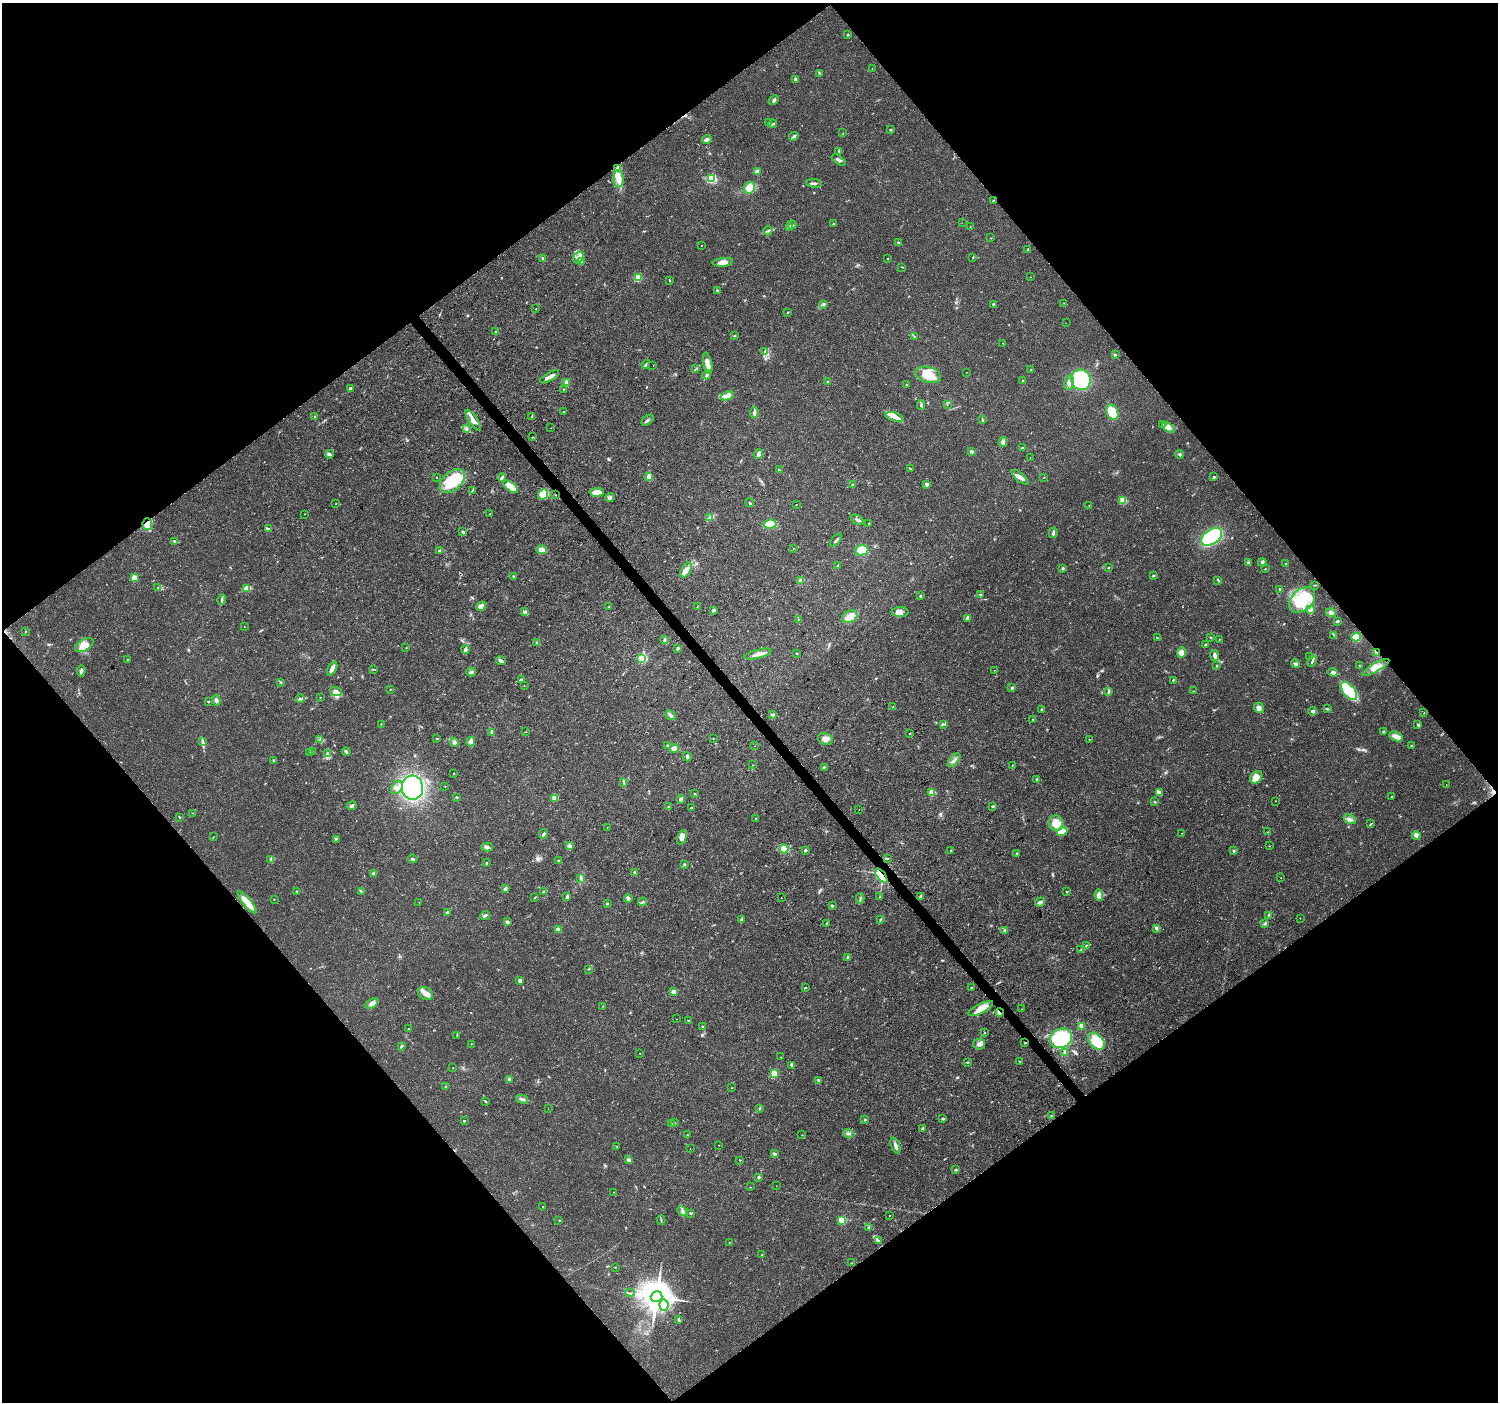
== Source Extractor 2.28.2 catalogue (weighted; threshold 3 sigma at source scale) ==
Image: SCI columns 9-5992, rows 204-5802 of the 5995 x 5943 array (HDU 1 of 3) = the unmasked area's bounding box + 8 px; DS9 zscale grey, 4 x 4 block average (1 PNG px = mean of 4 x 4 image px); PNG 1500 x 1404 px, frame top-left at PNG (2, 3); each listed source drawn as its Kron ellipse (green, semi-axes under 4 px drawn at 4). Shown black and unused: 50% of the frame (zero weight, under 3 of 4 exposures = <1% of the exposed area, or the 3 px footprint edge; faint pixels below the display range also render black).
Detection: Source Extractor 2.28.2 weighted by HDU 2 'WHT'. Background 0.0244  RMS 0.0022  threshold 0.00978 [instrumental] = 3 sigma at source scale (4.5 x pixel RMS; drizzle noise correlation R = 1.50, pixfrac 1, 0.0396/0.0396 arcsec/px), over >= 5 px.
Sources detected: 456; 1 too faint to see at this stretch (4 x 4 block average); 4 cosmic-ray / hot-pixel residue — neither listed nor drawn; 8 coinciding with a brighter row at this scale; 20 inside a brighter listed object's ellipse — not listed separately; the other 423 listed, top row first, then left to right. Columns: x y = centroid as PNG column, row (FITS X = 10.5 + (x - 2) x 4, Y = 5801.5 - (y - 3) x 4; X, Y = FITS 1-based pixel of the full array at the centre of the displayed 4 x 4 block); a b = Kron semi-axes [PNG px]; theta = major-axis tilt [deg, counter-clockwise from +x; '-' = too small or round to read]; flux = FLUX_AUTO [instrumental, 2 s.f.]
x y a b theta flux
848 34 2 2 - 2.5
872 69 2 2 - 0.32
820 73 3 2 - 1.6
796 79 4 2 - 3.2
774 100 6 2 43 2
769 123 2 2 - 0.44
773 124 4 2 - 1.5
891 130 3 2 - 1.4
843 133 2 2 - 0.41
794 136 4 3 - 2.5
707 139 5 3 - 3
839 151 3 2 - 1.1
839 160 8 3 -34 3.4
617 168 3 2 - 1.5
757 171 2 2 - 14
619 179 9 5 -87 13
711 179 3 3 - 44
814 183 8 2 -3 2.7
750 188 6 5 - 18
994 200 2 2 - 0.62
833 223 2 2 - 1.8
962 223 2 2 - 0.19
791 225 5 3 - 2.9
970 227 2 2 - 0.33
789 228 3 2 - 1.6
768 231 5 2 - 1.9
991 238 2 2 - 0.39
899 243 3 2 - 1.4
701 245 2 2 - 0.37
1027 249 2 2 - 1.6
578 257 6 4 49 6.8
887 258 2 2 - 0.68
973 258 2 2 - 0.38
543 259 3 2 - 4.5
581 261 3 2 - 1.4
723 262 10 4 7 9.2
902 267 2 2 - 0.77
1030 277 2 2 - 0.33
638 278 3 3 - 21
669 280 3 2 - 0.87
717 291 3 2 - 1.1
1064 303 2 2 - 0.47
824 304 4 3 - 2.1
993 304 3 2 - 1.2
536 309 2 2 - 0.43
787 313 3 2 - 0.69
1066 323 2 2 - 0.21
496 331 2 2 - 0.7
734 336 3 2 - 1
914 336 2 2 - 0.88
1003 343 2 2 - 0.36
765 351 2 2 - 0.99
1115 354 2 2 - 0.94
708 363 11 4 -78 14
646 364 4 2 - 1.8
653 366 2 2 - 0.34
695 369 3 2 - 0.81
1030 370 2 2 - 0.64
967 372 2 2 - 0.25
707 375 4 2 - 2.3
928 375 13 8 -14 27
549 377 11 2 30 6.7
1081 380 10 10 - 130
1023 381 3 2 - 1.4
567 382 2 2 - 28
828 382 2 2 - 3.2
1069 382 7 5 79 9
907 385 2 2 - 1.3
350 388 4 3 - 1.9
563 389 2 2 - 0.73
727 396 6 3 21 8.1
921 405 5 2 - 1.9
947 405 2 2 - 0.29
563 412 2 2 - 0.91
754 412 5 3 - 3.1
1112 412 8 5 -66 28
314 416 2 2 - 0.71
531 417 2 2 - 0.65
895 417 9 4 -18 8.1
473 420 12 3 -56 7.9
647 420 7 2 40 2.8
982 420 3 2 - 0.8
1162 424 2 2 - 0.47
551 428 2 2 - 0.37
1168 428 7 4 -34 5
466 429 4 3 - 2.5
532 437 2 2 - 0.67
1003 442 5 4 - 4.2
1022 448 2 2 - 0.91
971 451 4 3 - 2.2
329 454 4 3 - 3.7
758 454 5 3 - 3.6
1179 454 4 2 - 1.7
1030 457 2 2 - 0.28
911 469 2 2 - 0.57
779 470 3 2 - 1.2
436 477 2 2 - 0.48
502 477 4 2 - 3.7
649 477 3 3 - 14
1020 477 10 3 -38 5.9
1044 477 2 2 - 0.48
1214 477 2 2 - 3.9
452 481 15 9 42 53
852 484 2 2 - 0.88
927 484 2 2 - 12
511 487 9 4 -38 24
473 490 2 2 - 0.91
597 492 7 3 4 15
543 494 5 4 - 26
555 495 2 2 - 0.57
610 497 4 3 - 2.9
1123 501 2 2 - 18
336 503 2 2 - 0.46
750 503 4 2 - 2.3
796 504 2 2 - 0.46
1089 505 2 2 - 0.35
304 514 2 2 - 0.4
490 514 2 2 - 0.84
709 518 3 2 - 1.2
857 520 7 2 -30 3.4
869 523 2 2 - 1.8
147 524 6 4 77 17
770 524 7 4 6 17
268 529 3 2 - 1.6
463 532 3 2 - 1.4
1053 533 5 2 - 3.2
1212 537 12 7 34 130
836 540 8 2 50 2.2
175 541 3 2 - 1.1
794 548 2 2 - 0.34
542 550 5 3 - 9.6
862 550 6 5 - 26
440 551 3 2 - 3.3
1248 562 3 2 - 1.1
1262 562 4 3 - 2
1286 564 2 2 - 0.82
838 565 4 2 - 1
1109 567 2 2 - 0.8
1063 569 3 2 - 1.1
1265 569 2 2 - 0.55
686 570 8 4 60 7.6
513 576 2 2 - 0.84
1153 576 3 2 - 1.4
134 578 2 2 - 29
1218 580 4 2 - 1.4
801 581 2 2 - 21
1314 585 3 2 - 0.84
157 588 2 2 - 0.36
247 588 4 2 - 19
1280 589 3 2 - 1.8
980 595 2 2 - 0.87
920 596 2 2 - 2
222 599 5 2 - 2.1
1302 600 15 10 45 69
481 606 5 4 - 9.4
609 607 2 2 - 0.71
697 607 2 2 - 0.41
713 610 3 3 - 2.2
1311 610 4 2 - 1.9
525 612 4 3 - 3.1
900 612 8 5 0 6.7
1331 613 5 4 - 4.3
850 617 8 6 24 12
968 618 4 3 - 2.7
799 619 2 2 - 0.29
1337 621 3 2 - 2
244 627 2 2 - 0.46
25 631 2 2 - 0.43
1334 635 2 2 - 0.62
1211 637 2 2 - 0.85
1356 637 4 4 - 15
1158 638 3 2 - 0.84
1219 639 2 2 - 0.7
665 640 3 3 - 1.6
537 643 3 2 - 1.5
84 645 10 5 31 13
1206 645 3 2 - 2
406 648 2 2 - 0.66
678 648 3 3 - 2.2
465 650 4 3 - 3.6
1376 652 2 2 - 1.3
797 653 2 2 - 0.98
1182 653 5 4 - 8.2
758 654 14 3 15 7.1
1215 655 5 2 - 6.7
1310 656 2 2 - 0.56
642 658 2 2 - 150
128 660 2 2 - 1.3
501 661 5 3 - 3.5
1312 661 6 2 62 2.9
1296 664 4 3 - 2.3
1217 666 2 2 - 1.3
1359 666 2 2 - 0.56
1376 667 15 4 30 13
332 668 7 3 62 7.8
373 669 2 2 - 0.41
994 670 2 2 - 0.32
81 671 6 2 87 3.3
471 672 5 2 - 2.2
1333 672 5 3 - 5.2
521 680 3 3 - 2.3
1173 680 2 2 - 0.92
280 682 3 2 - 1.1
524 686 2 2 - 0.35
1012 688 2 2 - 3.2
390 689 2 2 - 0.58
336 691 6 4 -24 5.9
1194 691 2 2 - 0.32
1349 691 11 5 -50 80
1108 692 3 2 - 1.8
320 697 2 2 - 0.35
300 699 4 2 - 1.8
216 700 6 3 -82 3.2
209 701 2 2 - 0.91
893 707 3 2 - 1.1
1259 708 5 4 - 6
1041 709 3 2 - 1.3
1327 709 3 2 - 1.5
1313 711 4 3 - 3.3
1424 713 2 2 - 0.63
670 715 5 3 - 3.2
773 715 3 2 - 1.6
1033 719 2 2 - 1
381 724 2 2 - 0.54
944 724 3 2 - 1.5
1418 725 3 2 - 1.3
1384 731 2 2 - 0.77
491 732 3 2 - 1.5
526 732 2 2 - 0.33
910 733 2 2 - 0.98
1396 736 7 3 -24 12
437 738 2 2 - 0.95
713 738 2 2 - 0.62
320 739 3 2 - 1.6
826 739 8 5 -12 7.6
1089 739 2 2 - 0.67
202 741 3 2 - 1.8
454 742 4 3 - 3.8
471 742 5 3 - 7.1
667 745 2 2 - 0.99
1411 745 2 2 - 0.56
755 746 2 2 - 0.29
674 749 5 3 - 6.8
312 752 2 2 - 0.41
346 752 4 2 - 2.5
309 753 2 2 - 0.71
327 754 3 3 - 3.1
687 757 5 3 - 2.5
954 760 8 3 48 3.6
274 761 3 2 - 2.4
753 765 2 2 - 0.38
1012 765 2 2 - 0.65
824 767 3 2 - 1.4
454 773 2 2 - 1.1
1256 777 7 5 48 12
1036 779 3 2 - 0.94
624 782 2 2 - 0.56
1446 784 2 2 - 0.35
445 787 2 2 - 0.38
397 788 7 5 57 6.3
412 788 12 10 -86 150
932 792 2 2 - 47
694 793 2 2 - 0.53
1159 793 4 2 - 1.4
1391 796 2 2 - 0.49
456 797 2 2 - 2.7
554 798 2 2 - 0.9
681 799 4 3 - 3.2
1154 801 2 2 - 0.71
1275 801 2 2 - 0.5
352 806 5 3 - 2.9
992 806 4 2 - 1.1
668 807 3 2 - 1
691 808 2 2 - 1.1
859 809 2 2 - 0.52
193 813 2 2 - 0.38
179 817 3 2 - 1.1
756 818 2 2 - 0.54
1350 819 6 3 -30 3.9
1056 823 7 7 - 11
1371 824 3 2 - 0.96
607 828 2 2 - 0.33
1062 831 5 3 - 17
1268 832 2 2 - 0.61
1182 833 2 2 - 0.39
543 834 5 2 - 3.7
1416 835 4 4 - 5.7
213 837 2 2 - 0.47
682 837 7 4 64 10
336 839 3 2 - 0.94
569 846 4 3 - 3.3
1269 846 2 2 - 0.46
487 847 5 3 - 3.1
784 849 4 3 - 24
805 850 2 2 - 5.6
951 850 3 2 - 1.2
1234 851 3 2 - 2.3
1016 854 3 2 - 1
270 859 3 2 - 1.3
413 859 5 3 - 2
887 859 3 2 - 1.1
559 860 2 2 - 1.1
487 863 2 2 - 0.69
685 864 2 2 - 0.75
634 872 4 2 - 0.99
374 874 2 2 - 13
881 875 8 4 -51 27
1281 877 2 2 - 0.36
581 878 3 2 - 1.1
505 889 2 2 - 1
297 891 2 2 - 1.2
361 891 3 2 - 0.83
544 892 3 2 - 3.5
1067 892 2 2 - 0.9
1099 895 6 4 -84 5.7
535 897 3 2 - 1.3
567 897 4 3 - 2.5
880 897 3 2 - 0.94
921 897 4 3 - 3.2
628 898 4 3 - 3.2
781 898 2 2 - 5
860 898 5 2 - 1.5
274 899 2 2 - 0.57
247 902 14 4 -51 25
419 902 2 2 - 0.34
643 902 4 2 - 1.7
1040 902 5 3 - 3.9
607 904 2 2 - 1
832 906 3 2 - 1.6
448 912 3 3 - 1.9
485 915 5 2 - 2.6
1268 916 2 2 - 0.46
1300 918 2 2 - 0.26
741 919 3 2 - 1.3
880 919 2 2 - 0.7
507 922 3 2 - 3.2
827 923 3 2 - 1
1265 923 3 2 - 1.4
1156 928 3 3 - 2.5
558 929 4 3 - 3.5
1005 930 2 2 - 10
1087 945 3 2 - 1.2
1081 950 3 2 - 0.84
848 957 3 2 - 2.1
589 969 2 2 - 0.8
520 981 4 3 - 4
806 987 2 2 - 0.79
972 987 3 2 - 1.3
674 992 2 2 - 26
425 993 7 6 - 8.7
372 1004 7 4 30 6.1
603 1006 2 2 - 0.53
981 1008 13 4 27 16
1021 1009 2 2 - 0.37
999 1012 4 2 - 2.2
677 1019 2 2 - 0.19
688 1021 2 2 - 0.73
703 1026 3 2 - 1.2
1081 1026 4 3 - 5.4
408 1029 2 2 - 1.1
985 1032 2 2 - 0.48
457 1036 2 2 - 0.54
1061 1038 11 9 23 96
1096 1041 10 6 -49 38
1025 1043 2 2 - 0.83
471 1044 2 2 - 0.31
979 1044 6 5 - 5.6
402 1046 4 2 - 1.2
1065 1053 3 3 - 7
640 1054 2 2 - 0.31
780 1057 2 2 - 0.35
1020 1061 2 2 - 0.48
968 1062 2 2 - 0.63
791 1065 4 2 - 1.8
453 1068 2 2 - 0.34
774 1074 2 2 - 64
510 1079 2 2 - 15
818 1080 2 2 - 0.89
445 1087 2 2 - 0.6
731 1088 2 2 - 0.52
522 1099 6 3 -15 2.9
486 1102 3 2 - 0.98
759 1108 2 2 - 0.73
548 1109 2 2 - 0.2
1051 1116 2 2 - 0.49
865 1119 2 2 - 0.9
943 1119 4 2 - 1.5
464 1121 2 2 - 3.1
675 1123 2 2 - 0.58
672 1124 4 2 - 1.1
923 1129 2 2 - 6.3
848 1133 5 2 - 2.2
687 1135 2 2 - 0.44
802 1135 2 2 - 0.53
719 1145 2 2 - 0.51
895 1145 8 3 -69 5.3
617 1147 2 2 - 0.58
690 1148 2 2 - 0.29
774 1154 4 2 - 2.4
628 1160 3 3 - 3.7
740 1160 2 2 - 0.68
956 1170 3 2 - 1.3
758 1177 2 2 - 6.7
776 1186 2 2 - 0.27
750 1187 2 2 - 0.52
614 1192 2 2 - 0.39
543 1207 2 2 - 0.57
682 1211 5 4 - 3.9
691 1213 3 2 - 2.3
890 1215 2 2 - 0.48
559 1220 2 2 - 0.69
661 1220 5 2 - 1.3
842 1220 2 2 - 59
869 1227 3 2 - 1.1
878 1241 4 2 - 1.9
729 1242 2 2 - 0.55
762 1255 2 2 - 0.96
852 1263 2 2 - 0.77
615 1267 2 2 - 0.4
630 1293 5 2 - 1.2
657 1297 6 5 - 3100
664 1305 6 4 -85 6.1
679 1319 3 2 - 1.3
Overlapping masked pixels (flux is a lower limit): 8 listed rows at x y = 994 200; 555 495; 147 524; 1376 652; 881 875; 247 902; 999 1012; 1025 1043
Diffuse or blended objects may show on this block-average render without a row.